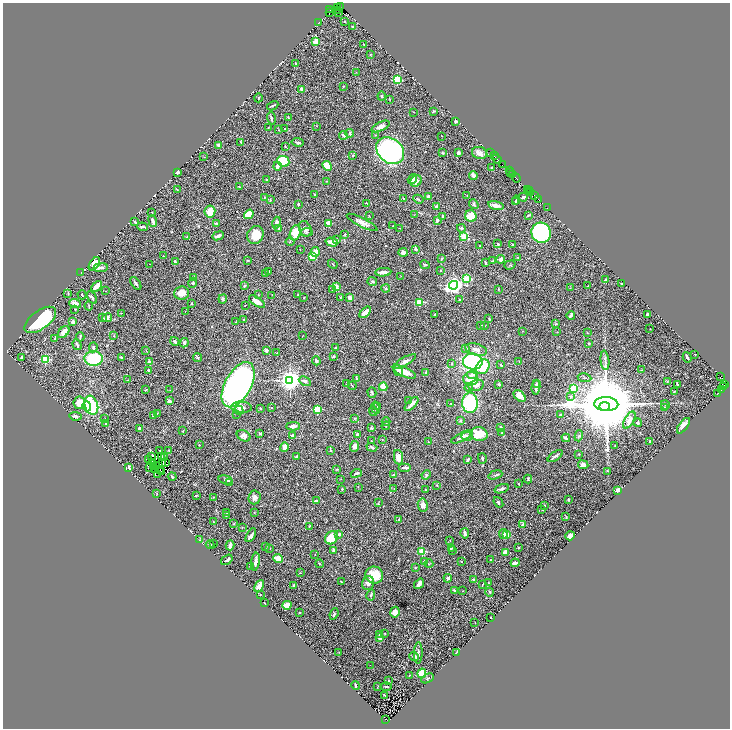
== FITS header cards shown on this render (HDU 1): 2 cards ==
NAXIS1  =                 1455
NAXIS2  =                 1452

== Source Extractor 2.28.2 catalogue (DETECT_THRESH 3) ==
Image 1455 x 1452 px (HDU 1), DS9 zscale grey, zoomed out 1/2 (1 PNG px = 2 x 2 image px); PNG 732 x 730 px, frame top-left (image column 2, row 1451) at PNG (3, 3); each listed source drawn as its Kron ellipse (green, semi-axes under 4 px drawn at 4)
Background 0.69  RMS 0.025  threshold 0.0764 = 3 sigma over >= 5 px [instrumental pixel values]
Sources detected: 520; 54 cannot appear on this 1/2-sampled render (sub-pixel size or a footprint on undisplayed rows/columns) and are neither listed nor drawn; the other 466 listed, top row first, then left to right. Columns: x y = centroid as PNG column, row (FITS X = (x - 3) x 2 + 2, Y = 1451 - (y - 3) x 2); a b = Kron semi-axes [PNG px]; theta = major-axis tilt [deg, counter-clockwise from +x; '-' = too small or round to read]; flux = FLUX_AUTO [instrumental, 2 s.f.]
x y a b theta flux
338 7 3 2 - 79
340 7 2 2 - 42
330 10 2 1 - 15
338 11 2 1 - 38
329 12 2 1 - 67
339 12 2 1 - 19
319 22 3 1 - 2
345 22 2 2 - 2
353 26 2 2 - 4.5
316 42 2 2 - 130
364 45 2 2 - 2.4
371 54 3 2 - 2.3
296 63 3 2 - 2.7
356 72 2 2 - 2.2
397 80 3 3 - 340
344 86 3 2 - 2
302 89 4 3 - 16
382 96 4 3 - 4.6
258 98 4 2 - 3.5
390 99 2 1 - 2.3
273 106 6 1 27 5.8
433 111 2 2 - 3.7
414 112 2 1 - 2.3
288 117 2 2 - 3.4
271 118 6 2 -74 5.9
456 121 3 2 - 6.1
316 126 2 2 - 2
381 126 9 4 25 20
268 127 2 1 - 1.5
285 129 3 2 - 2.9
279 130 4 1 - 1.9
350 133 4 3 - 4.7
343 135 4 3 - 13
376 135 3 2 - 2.5
442 136 2 1 - 1.4
241 142 3 2 - 2
298 142 6 2 -10 7.2
218 145 4 3 - 12
285 147 2 2 - 5.6
390 151 15 12 -42 1100
490 152 2 1 - 55
442 153 3 3 - 4.2
459 153 2 2 - 29
479 153 8 6 -17 25
352 156 3 2 - 2.7
494 156 3 1 - 13
204 157 3 1 - 2
497 159 5 2 - 100
283 161 6 5 - 260
502 165 2 1 - 53
277 166 4 3 - 16
327 166 5 4 - 43
491 168 2 2 - 4.1
509 171 2 1 - 93
177 172 3 3 - 17
511 173 3 1 - 22
513 174 3 1 - 86
473 175 4 3 - 20
516 178 4 1 - 180
412 179 5 3 - 28
267 180 3 2 - 7.4
326 181 2 2 - 2.2
416 181 6 5 - 25
239 187 3 2 - 2.6
527 189 2 1 - 50
177 190 3 2 - 3
529 190 2 1 - 76
531 193 3 1 - 72
315 195 3 2 - 3.3
428 196 2 2 - 17
467 196 2 2 - 1.5
534 196 3 1 - 98
265 197 2 1 - 1.7
523 197 4 2 - 9.3
404 198 2 2 - 2.4
418 199 5 2 - 4.5
538 199 3 1 - 72
270 200 3 2 - 2.3
516 200 4 2 - 4.6
516 202 3 3 - 3.4
367 203 3 2 - 2.2
299 204 3 2 - 4.9
474 204 5 3 - 6.3
496 205 8 3 -13 28
437 207 4 3 - 10
547 208 2 1 - 55
210 212 6 5 - 61
152 213 2 2 - 3
249 214 5 3 - 94
414 215 3 2 - 2.4
528 215 4 2 - 5.6
369 216 3 2 - 2.3
442 216 4 2 - 3.4
471 216 6 5 - 84
437 220 2 2 - 28
153 221 6 2 -68 21
135 222 3 2 - 4.3
362 222 17 4 -27 32
216 223 4 3 - 4.5
276 223 6 4 76 15
329 224 4 3 - 42
393 226 3 2 - 2
142 227 5 2 - 7.5
279 228 3 2 - 3.3
400 228 3 1 - 2
461 228 4 3 - 5
305 229 8 6 -63 16
306 232 6 3 7 5.7
295 233 8 5 71 72
541 233 10 9 - 670
345 234 2 2 - 3.8
255 235 9 8 - 76
218 236 6 2 22 17
464 236 3 3 - 190
187 237 2 2 - 3.1
336 240 3 3 - 8.8
290 242 4 2 - 3.7
332 242 6 3 -15 36
498 244 2 2 - 8
513 244 3 2 - 5.8
480 246 3 2 - 2.5
415 249 2 2 - 25
300 250 2 1 - 1.3
315 252 5 4 - 30
403 252 4 3 - 24
164 256 2 2 - 2.1
312 257 4 3 - 81
518 257 2 2 - 2.8
441 259 4 2 - 3.3
501 259 4 4 - 15
248 260 2 2 - 3.2
492 261 2 2 - 3.7
175 262 4 3 - 13
485 263 4 2 - 7.4
94 264 7 4 55 46
150 264 2 1 - 1.1
333 264 5 2 - 4.3
425 265 5 3 - 4.6
510 265 6 2 18 3.8
101 268 7 3 7 18
440 270 2 2 - 3.1
269 272 4 3 - 2.9
383 272 8 3 4 17
81 273 2 1 - 1.6
266 274 3 2 - 4.9
401 276 2 2 - 1.5
193 278 3 3 - 8.4
467 279 3 3 - 280
606 279 3 2 - 10
372 281 5 3 - 6.1
136 283 7 3 -52 11
193 283 5 4 - 8
622 284 3 2 - 7.5
454 285 4 4 - 2000
97 286 6 3 46 49
244 286 3 3 - 8.2
336 286 4 3 - 16
588 286 2 2 - 5.6
386 288 4 2 - 4.5
570 288 2 1 - 1.4
498 289 2 2 - 4.4
333 290 2 2 - 4.9
105 291 2 1 - 1.3
181 293 7 6 - 39
68 294 3 3 - 3.3
82 295 4 2 - 3.1
258 295 2 2 - 2
272 295 2 1 - 1.4
298 295 3 2 - 3.7
92 297 7 2 -61 10
340 297 2 2 - 1.9
304 298 2 2 - 2.6
350 298 3 3 - 22
223 299 4 4 - 7.3
459 300 2 2 - 3.9
257 302 9 4 -34 36
419 302 3 3 - 230
75 303 6 3 -17 35
192 304 2 2 - 3.3
245 305 3 2 - 2.2
89 306 4 2 - 3.9
75 309 2 2 - 2.8
185 311 2 2 - 2
365 312 7 3 43 33
121 313 2 1 - 1.3
435 314 2 2 - 4.7
647 314 3 3 - 6.3
571 315 4 2 - 12
103 318 3 2 - 3.9
107 318 5 4 - 13
243 319 3 2 - 2.8
489 319 3 2 - 2.7
40 320 18 9 36 310
73 322 4 4 - 15
236 322 2 2 - 1.9
556 324 4 3 - 4.7
481 325 2 2 - 1.8
484 325 3 2 - 2.9
650 329 2 1 - 2.6
522 331 2 2 - 3.1
64 332 7 4 48 26
557 332 2 1 - 1.6
587 333 3 2 - 2.7
114 336 4 2 - 2.6
302 336 3 2 - 1.4
80 337 4 2 - 6.6
55 339 3 2 - 3
175 341 4 3 - 12
184 343 5 3 - 10
589 344 3 2 - 2.8
77 345 6 2 -71 12
93 347 5 4 - 9.7
336 347 2 2 - 3.8
465 348 3 2 - 12
266 350 3 3 - 12
476 350 11 5 -16 29
146 351 3 2 - 2.4
277 353 2 2 - 2
695 354 2 2 - 4.6
334 356 2 2 - 7.2
121 357 3 2 - 3.8
687 357 5 2 - 8.7
22 358 3 2 - 10
198 358 4 3 - 4.9
45 359 3 3 - 420
94 359 9 7 2 200
605 360 10 2 -84 11
316 361 5 3 - 11
405 361 12 4 29 19
473 361 10 8 -5 480
519 361 4 2 - 2.9
149 362 2 2 - 37
452 363 3 3 - 3.9
501 365 4 3 - 4.5
483 367 8 6 50 170
148 370 4 2 - 5.9
398 370 6 4 -57 11
642 370 4 2 - 2.8
404 372 12 4 -24 59
426 372 3 2 - 6.3
472 374 5 4 - 14
721 376 2 1 - 72
584 378 7 3 -9 6.6
357 379 4 2 - 8.6
471 379 7 6 - 72
127 380 3 1 - 1.7
290 380 4 4 - 4000
305 381 6 3 -27 16
667 381 4 3 - 3.6
347 384 2 2 - 3.8
499 384 3 2 - 9.7
536 384 4 3 - 5.4
677 384 4 2 - 5.2
238 385 25 13 61 2400
476 385 8 5 15 30
724 385 3 2 - 65
352 386 4 2 - 4.3
383 387 4 4 - 60
536 387 7 3 84 15
723 387 2 1 - 100
469 388 4 3 - 5.5
573 389 4 3 - 130
721 389 4 2 - 160
146 390 2 1 - 4.2
170 390 2 2 - 1.5
674 392 3 2 - 2.5
372 393 5 3 - 6.4
718 393 2 1 - 19
519 396 7 4 -44 30
571 396 4 3 - 6
409 400 2 1 - 1.5
169 401 4 4 - 8.7
79 403 6 5 - 66
451 403 3 2 - 2.4
470 403 10 7 -88 430
412 404 9 3 44 26
606 404 12 7 -3 76000
91 405 10 6 -71 380
665 405 5 2 - 3.9
87 406 5 3 - 39
378 406 3 3 - 6.3
604 406 5 4 - 22000
241 407 10 5 -3 27
260 408 2 2 - 4.1
271 408 3 2 - 3.1
376 408 6 3 -81 7.4
664 408 3 2 - 4.9
317 409 3 3 - 240
239 410 5 3 - 6
373 411 5 3 - 4.3
157 413 2 2 - 1.7
236 414 2 2 - 1.8
153 415 3 2 - 3.5
560 415 3 2 - 3.5
75 416 6 3 -7 11
105 418 3 2 - 2.4
354 419 3 3 - 4.2
461 420 2 2 - 13
629 420 9 4 60 30
386 422 4 2 - 3.8
638 423 4 3 - 6.6
106 424 2 1 - 2.9
293 426 7 3 2 21
386 426 4 2 - 3.6
683 426 9 4 53 30
501 427 3 3 - 3.6
139 428 4 3 - 7.4
371 428 2 2 - 15
183 431 3 2 - 2.5
502 432 3 2 - 2.5
260 434 4 2 - 5.8
479 434 8 7 - 130
357 435 3 3 - 15
244 436 7 5 -28 20
293 436 3 3 - 20
467 436 6 4 -3 11
579 436 5 3 - 7.5
462 437 12 4 26 17
566 438 4 2 - 15
382 439 2 2 - 1.8
371 441 2 2 - 2.2
650 441 3 2 - 7.5
428 442 2 2 - 2.3
199 445 2 2 - 3.4
355 446 5 4 - 25
615 446 3 2 - 1.7
285 447 5 4 - 38
372 447 5 3 - 6.1
159 450 2 1 - 2.5
169 450 3 2 - 2.1
331 450 3 3 - 3.5
579 454 2 2 - 4.4
151 456 2 1 - 0.58
162 456 4 2 - 0.96
296 456 3 2 - 5.6
555 456 8 2 35 17
398 457 8 4 -79 39
164 458 2 1 - 12
482 458 5 2 - 4.9
468 459 4 2 - 9
148 460 2 2 - 2.9
153 462 4 1 - 9.2
163 463 2 1 - 1.9
166 463 3 2 - 6.8
156 465 2 1 - 0.76
583 465 5 4 - 18
129 467 4 2 - 14
149 467 2 1 - 1.9
153 467 2 1 - 4.1
405 468 6 2 0 14
155 469 2 1 - 0.53
159 469 2 1 - 2
337 469 3 2 - 4.4
607 471 3 2 - 2.9
161 472 2 1 - 0.57
356 473 6 2 21 9.9
157 475 2 1 - 2.2
393 475 3 2 - 4.5
426 475 5 4 - 7.4
495 475 7 2 19 5.8
172 477 4 2 - 5.3
341 479 2 2 - 1.6
528 479 4 2 - 4.9
226 480 7 2 -16 5.7
230 483 3 2 - 2
518 484 2 1 - 1.3
437 485 3 2 - 2.2
358 487 2 2 - 1.6
394 488 2 2 - 1.8
342 489 2 2 - 4.4
502 489 7 3 18 14
426 490 3 2 - 2.2
618 490 3 3 - 27
157 493 2 1 - 1.6
196 495 3 2 - 3.9
213 497 2 2 - 6.8
255 497 7 6 - 23
568 499 2 2 - 6.3
316 501 4 2 - 11
498 502 6 3 -52 6.8
378 503 3 2 - 2.6
423 505 7 5 -80 24
544 505 3 2 - 2.6
542 510 2 2 - 2.1
227 512 3 2 - 3.1
254 512 2 2 - 1.7
226 516 2 2 - 1.5
566 517 4 2 - 4
399 520 2 2 - 3.3
213 522 3 2 - 2.2
234 524 3 2 - 3.7
523 525 3 2 - 20
310 526 4 2 - 2.8
242 528 3 2 - 2.1
465 533 5 3 - 11
339 534 4 3 - 15
503 534 5 3 - 12
507 534 4 3 - 51
251 535 7 3 60 11
570 536 5 3 - 31
331 538 7 6 - 130
199 540 3 2 - 2.8
450 540 2 1 - 1.3
213 544 2 2 - 2.1
210 545 4 2 - 12
230 545 5 3 - 18
266 546 3 2 - 4.4
518 547 3 2 - 4.6
270 548 3 2 - 1.4
451 549 4 3 - 4.4
334 550 4 3 - 22
422 551 3 2 - 210
452 551 2 1 - 2.2
506 552 3 3 - 47
315 554 2 2 - 1.5
278 558 5 3 - 53
227 560 6 2 36 9.2
491 560 2 2 - 9
255 562 9 3 83 21
425 562 3 3 - 2.5
461 562 2 2 - 2.6
515 563 4 3 - 18
319 564 4 2 - 3
429 564 4 2 - 3.2
251 566 3 2 - 2.4
415 568 3 2 - 2.7
300 573 3 2 - 1.6
374 575 9 8 - 93
448 578 4 4 - 9.4
474 580 4 3 - 13
341 582 3 1 - 2.4
368 583 7 6 - 22
488 583 2 1 - 1.9
419 584 5 3 - 19
483 584 4 1 - 2.5
293 585 3 2 - 3.6
259 586 6 4 63 33
454 590 3 2 - 8.2
462 591 2 2 - 1.7
489 592 4 3 - 4
260 594 3 2 - 3.2
371 595 6 3 77 7.2
264 603 2 1 - 1.6
287 605 4 3 - 70
395 612 5 4 - 39
299 613 2 2 - 3.3
334 614 6 3 68 5.9
491 618 2 1 - 1.3
475 622 3 2 - 1.4
384 633 2 2 - 2.8
380 635 4 3 - 8.3
380 638 3 3 - 21
339 652 3 2 - 3.5
457 652 3 1 - 5
418 653 11 3 89 12
414 656 5 3 - 15
370 665 2 1 - 1.1
422 673 5 4 - 82
410 675 3 2 - 2.7
428 678 7 3 29 5.9
388 681 2 2 - 1.9
356 686 4 2 - 11
386 686 5 2 - 5.2
378 687 3 1 - 1.8
384 695 3 2 - 3.9
386 720 2 2 - 170
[54 sub-pixel or undisplayed-footprint detections neither listed nor drawn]